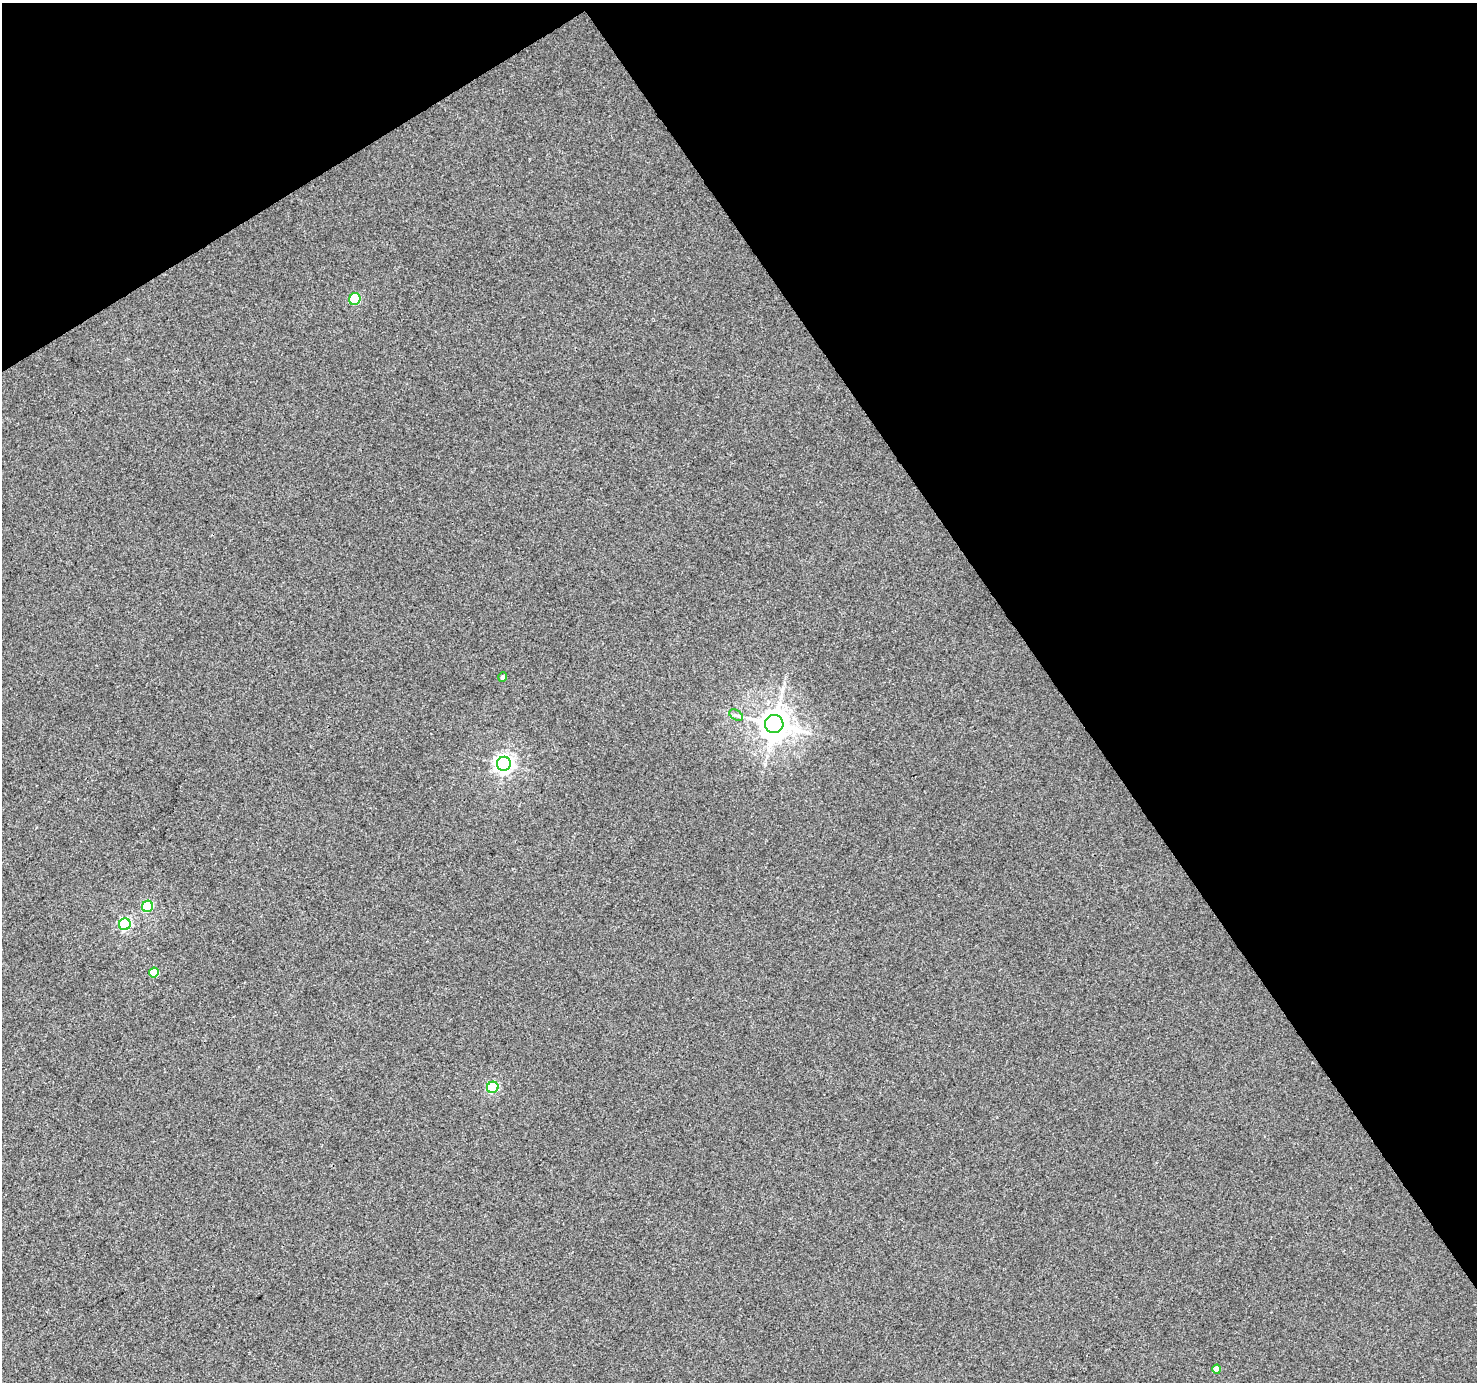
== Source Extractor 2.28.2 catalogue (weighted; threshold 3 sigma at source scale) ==
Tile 3 of 4 x 4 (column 3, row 1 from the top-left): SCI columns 2956-4430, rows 4323-5702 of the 5906 x 5822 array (HDU 1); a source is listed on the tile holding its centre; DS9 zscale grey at full resolution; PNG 1479 x 1384 px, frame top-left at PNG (2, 3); each listed source drawn as its Kron ellipse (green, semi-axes under 4 px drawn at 4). Shown black and unused: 34% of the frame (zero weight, under 3 of 4 exposures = <1% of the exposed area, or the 3 px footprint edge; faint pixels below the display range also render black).
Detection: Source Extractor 2.28.2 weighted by HDU 2 'WHT'; one run over the whole footprint, this tile lists its part. Background 0.0157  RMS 0.0043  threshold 0.0192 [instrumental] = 3 sigma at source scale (4.5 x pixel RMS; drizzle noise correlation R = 1.50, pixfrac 1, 0.0396/0.0396 arcsec/px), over >= 5 px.
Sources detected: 10; all 10 listed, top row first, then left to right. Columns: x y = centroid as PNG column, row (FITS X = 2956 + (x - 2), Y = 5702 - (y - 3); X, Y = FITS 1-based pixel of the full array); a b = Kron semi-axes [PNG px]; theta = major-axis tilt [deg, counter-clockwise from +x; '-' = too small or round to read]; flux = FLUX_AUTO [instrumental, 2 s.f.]
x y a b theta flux
355 299 6 5 - 25
503 677 5 4 - 1.2
736 715 7 4 -30 1.1
774 724 9 9 - 720
504 764 7 7 - 190
147 906 6 5 - 31
125 924 6 5 - 51
154 973 5 5 - 9
493 1087 6 5 - 41
1217 1369 4 4 - 3.3